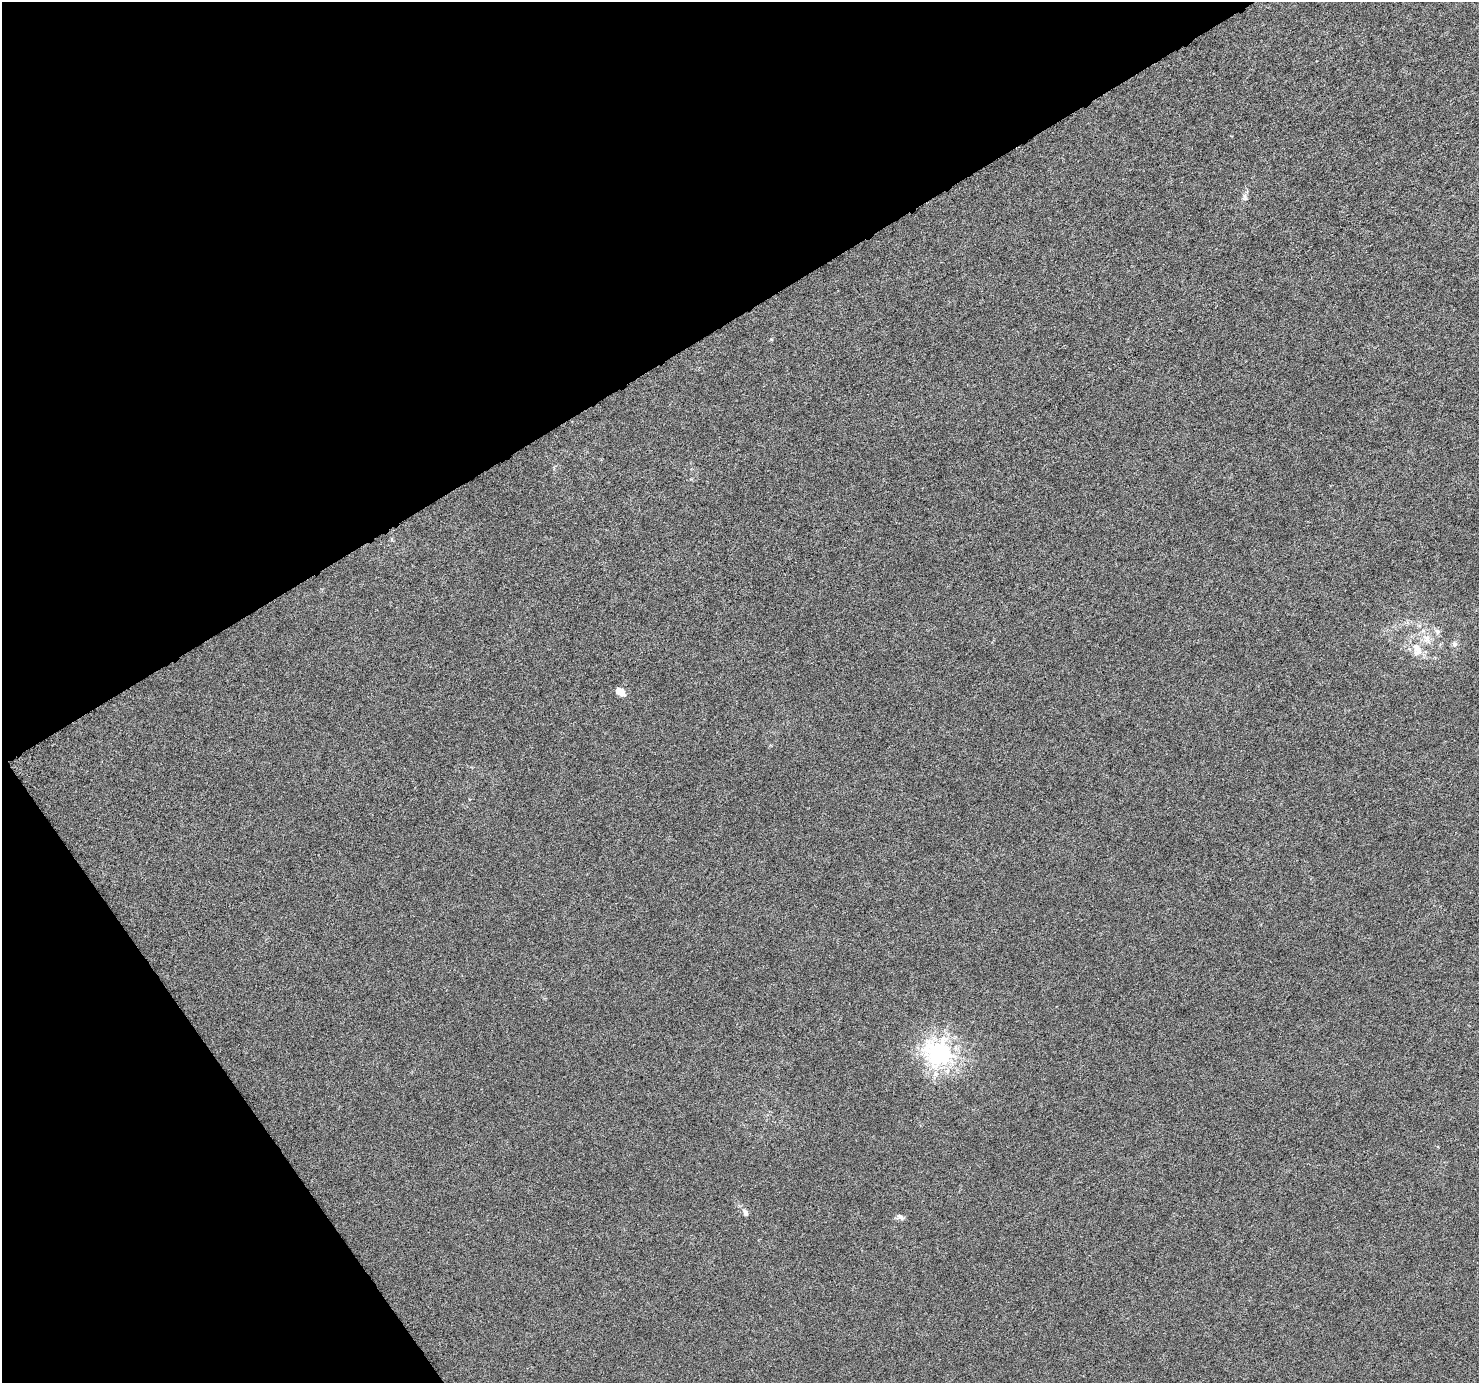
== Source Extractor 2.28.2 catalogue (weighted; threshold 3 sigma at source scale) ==
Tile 5 of 4 x 4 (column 1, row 2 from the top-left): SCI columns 1-1477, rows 2884-4264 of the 5911 x 5828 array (HDU 1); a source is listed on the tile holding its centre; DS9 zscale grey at full resolution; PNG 1481 x 1385 px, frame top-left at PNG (2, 2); no overlay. Shown black and unused: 30% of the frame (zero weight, under 4 of 8 exposures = <1% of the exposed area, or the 3 px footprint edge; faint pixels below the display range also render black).
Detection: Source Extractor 2.28.2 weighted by HDU 2 'WHT'; one run over the whole footprint, this tile lists its part. Background -2.55e-04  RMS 0.0013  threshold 0.00521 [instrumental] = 3 sigma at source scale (4.09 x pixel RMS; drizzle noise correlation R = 1.36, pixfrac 0.8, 0.0396/0.0396 arcsec/px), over >= 5 px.
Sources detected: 9; all 9 listed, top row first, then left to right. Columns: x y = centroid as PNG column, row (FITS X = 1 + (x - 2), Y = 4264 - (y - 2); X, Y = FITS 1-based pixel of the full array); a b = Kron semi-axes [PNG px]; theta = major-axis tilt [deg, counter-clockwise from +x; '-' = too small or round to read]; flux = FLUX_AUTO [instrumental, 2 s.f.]
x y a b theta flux
1245 197 7 5 -61 0.26
1437 631 8 7 - 0.37
1426 638 13 9 -65 0.96
1454 644 7 6 - 0.28
1417 649 20 12 -75 1.7
620 692 12 8 -42 0.87
940 1053 8 8 - 67
745 1213 8 5 -64 0.37
900 1216 9 6 -40 0.34